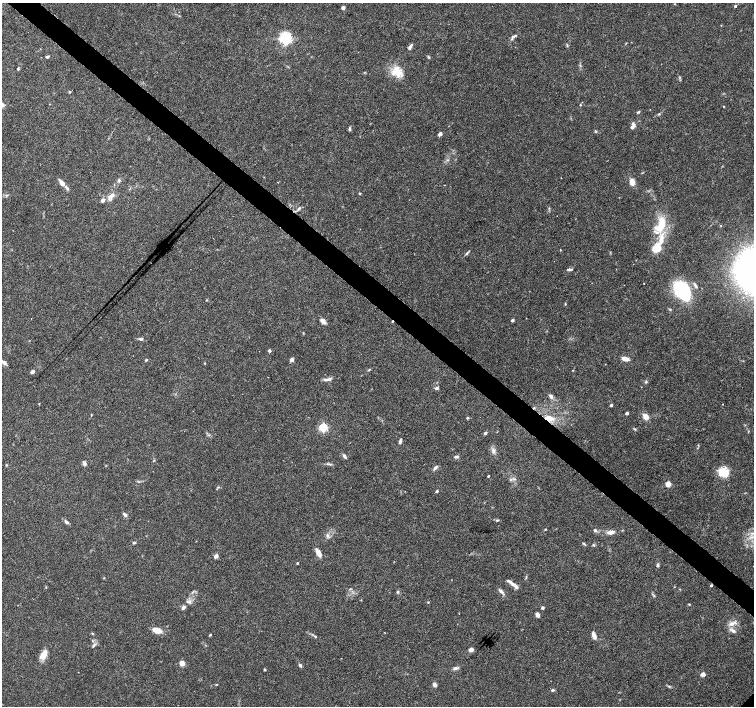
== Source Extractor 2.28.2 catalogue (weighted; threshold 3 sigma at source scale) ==
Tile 11 of 4 x 4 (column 3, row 3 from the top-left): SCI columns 3005-4507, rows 1577-2983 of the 6018 x 6031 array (HDU 1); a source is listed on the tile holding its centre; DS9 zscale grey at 2 x 2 block average (1 PNG px = mean of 2 x 2 image px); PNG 756 x 708 px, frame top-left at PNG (2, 3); no overlay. Shown black and unused: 4% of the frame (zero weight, under 3 of 6 exposures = <1% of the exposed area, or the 3 px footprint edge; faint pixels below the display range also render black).
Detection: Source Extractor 2.28.2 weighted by HDU 2 'WHT'; one run over the whole footprint, this tile lists its part. Background 0.0352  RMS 0.0021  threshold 0.00877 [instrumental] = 3 sigma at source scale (4.09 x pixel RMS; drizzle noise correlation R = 1.36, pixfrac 0.8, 0.0396/0.0396 arcsec/px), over >= 5 px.
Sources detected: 135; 4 cosmic-ray / hot-pixel residue — not listed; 4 inside a brighter listed object's ellipse — not listed separately; the other 127 listed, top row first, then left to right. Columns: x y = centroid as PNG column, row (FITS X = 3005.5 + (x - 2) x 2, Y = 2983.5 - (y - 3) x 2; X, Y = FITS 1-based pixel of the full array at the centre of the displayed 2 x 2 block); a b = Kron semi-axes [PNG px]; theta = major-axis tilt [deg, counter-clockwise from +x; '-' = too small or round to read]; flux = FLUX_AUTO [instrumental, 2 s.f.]
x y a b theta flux
675 4 3 2 - 0.2
735 6 3 2 - 0.71
343 8 4 4 - 1
512 37 8 4 51 1.2
285 38 4 4 - 120
410 47 7 3 59 1.3
47 57 4 3 - 0.69
580 65 4 2 - 0.39
18 69 4 3 - 0.49
397 71 15 13 -75 7.7
69 92 3 3 - 0.39
580 105 2 2 - 0.31
724 106 3 2 - 0.31
638 112 4 3 - 0.64
659 114 4 2 - 0.42
633 124 6 4 -41 1.1
632 127 3 3 - 1.7
349 129 5 3 - 0.69
595 131 4 3 - 0.47
440 134 2 2 - 4.3
119 180 5 4 - 0.77
278 182 2 2 - 0.17
632 182 6 4 -78 4.1
62 183 9 4 -52 2.5
444 185 2 2 - 0.18
360 194 3 3 - 0.42
111 196 11 6 51 2.8
103 200 3 3 - 2.4
299 209 6 4 49 0.95
662 223 16 8 90 10
661 240 22 6 81 7.5
656 248 8 6 47 9
560 250 3 2 - 0.2
466 253 6 3 47 0.71
568 269 6 4 6 0.9
644 284 2 2 - 0.24
695 285 9 3 -52 1
682 290 15 11 -44 41
206 300 3 2 - 0.28
565 304 3 2 - 0.31
512 320 2 2 - 1.6
323 321 8 4 -47 2.1
141 339 5 4 - 0.94
269 351 2 2 - 1.3
625 359 7 4 -19 3.3
146 360 3 3 - 0.5
292 360 3 2 - 3.8
3 362 8 4 -39 1.7
205 363 3 2 - 0.25
369 370 5 2 - 0.4
572 370 3 2 - 0.2
32 372 3 2 - 2.7
268 377 2 2 - 0.31
328 379 13 4 7 1.6
646 382 4 3 - 0.52
437 388 3 3 - 1.2
551 396 6 4 -51 1.6
39 404 3 2 - 0.2
723 404 2 2 - 0.26
611 405 2 2 - 1.1
627 413 2 2 - 1.5
91 415 3 2 - 0.25
645 416 7 6 - 3
467 418 3 2 - 0.68
549 418 12 7 -10 5.2
323 427 3 3 - 40
635 429 4 3 - 0.48
485 433 4 3 - 0.61
400 441 6 3 75 1
493 451 7 5 -74 1.6
344 456 6 3 -54 1.1
456 457 7 3 2 0.79
84 463 6 4 -76 1.2
329 464 5 2 - 0.63
6 465 3 2 - 0.34
435 468 8 3 51 1.2
723 472 13 11 6 7.1
488 476 2 2 - 0.43
511 479 4 3 - 0.69
514 479 4 2 - 0.52
668 484 3 3 - 12
437 491 2 2 - 0.91
125 515 6 3 -36 1
497 520 4 2 - 0.44
66 522 6 3 -40 1.2
545 529 3 2 - 0.36
595 530 4 4 - 0.69
611 532 6 4 14 2.9
328 535 5 4 - 1
134 543 4 3 - 0.66
584 544 5 3 - 0.53
593 545 4 3 - 0.52
318 553 8 4 -62 3.8
216 556 5 4 - 1.6
297 563 2 2 - 0.48
658 565 5 3 - 0.74
526 577 4 2 - 0.39
510 582 10 4 -35 2
350 589 4 2 - 0.39
501 591 7 4 -45 1.4
398 592 4 3 - 0.6
654 596 3 2 - 0.38
361 600 3 2 - 0.25
428 602 3 2 - 0.3
689 604 3 2 - 0.39
183 607 5 4 - 1.4
542 608 2 2 - 1.2
537 615 5 4 - 1.4
731 624 8 5 35 2.5
157 630 11 6 -19 4
733 631 9 4 -27 1.7
93 634 4 3 - 0.43
210 635 3 2 - 0.45
594 635 8 4 -67 2.4
315 637 3 3 - 0.37
94 645 7 3 54 1
471 650 6 4 10 1.4
44 655 12 7 61 4.7
182 663 3 3 - 10
300 665 5 3 - 0.77
455 668 6 4 8 1.2
265 669 2 2 - 0.62
703 674 3 2 - 5.5
216 684 3 2 - 0.28
434 685 4 3 - 1.7
669 686 3 2 - 0.44
552 690 4 4 - 0.68
Overlapping masked pixels (flux is a lower limit): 1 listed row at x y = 549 418
Isophote crosses this tile's border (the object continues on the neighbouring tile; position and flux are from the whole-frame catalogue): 1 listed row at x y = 3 362
Diffuse or blended objects may show on this block-average render without a row.